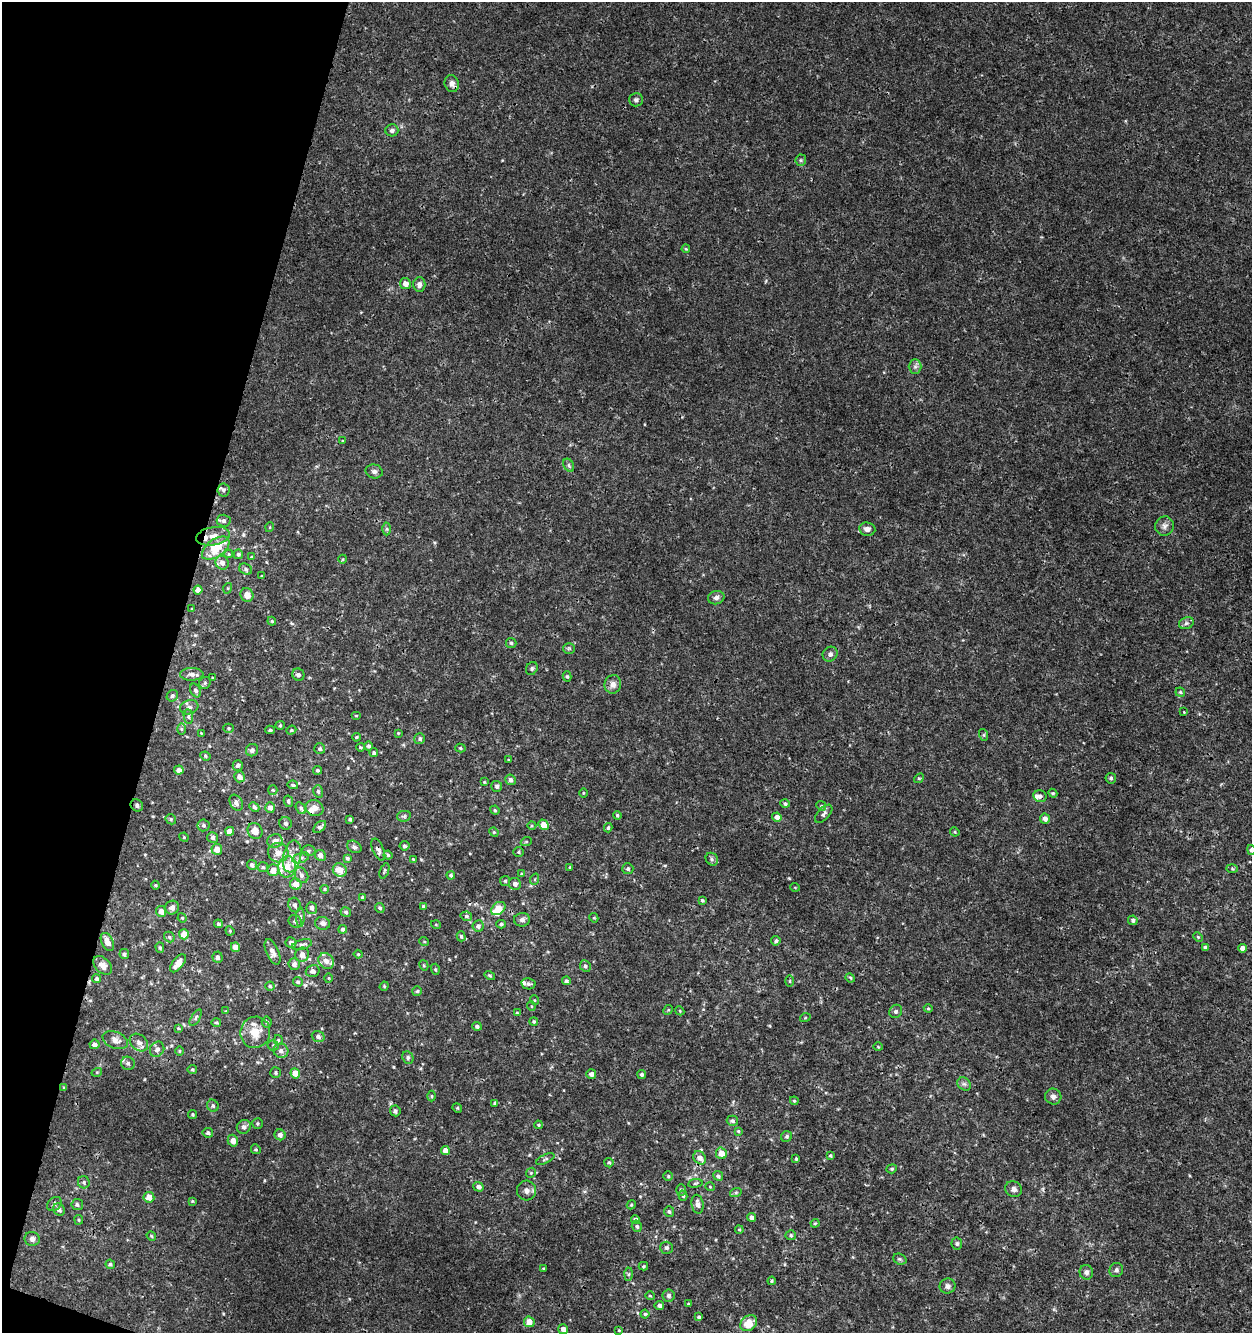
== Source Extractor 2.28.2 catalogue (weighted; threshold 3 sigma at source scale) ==
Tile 9 of 4 x 4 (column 1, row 3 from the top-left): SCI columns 283-1532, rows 1333-2663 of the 5498 x 5337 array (HDU 1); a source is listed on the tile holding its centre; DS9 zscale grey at full resolution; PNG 1254 x 1335 px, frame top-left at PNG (2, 2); each listed source drawn as its Kron ellipse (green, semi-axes under 4 px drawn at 4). Shown black and unused: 14% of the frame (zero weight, under 3 of 4 exposures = <1% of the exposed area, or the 3 px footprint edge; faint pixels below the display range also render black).
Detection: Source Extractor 2.28.2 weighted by HDU 2 'WHT'; one run over the whole footprint, this tile lists its part. Background 9.85e-04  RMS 8.9e-04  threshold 0.00399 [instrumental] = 3 sigma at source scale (4.5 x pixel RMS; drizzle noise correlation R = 1.50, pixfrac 1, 0.0396/0.0396 arcsec/px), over >= 5 px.
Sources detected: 336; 15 inside a brighter listed object's ellipse — not listed separately; the other 321 listed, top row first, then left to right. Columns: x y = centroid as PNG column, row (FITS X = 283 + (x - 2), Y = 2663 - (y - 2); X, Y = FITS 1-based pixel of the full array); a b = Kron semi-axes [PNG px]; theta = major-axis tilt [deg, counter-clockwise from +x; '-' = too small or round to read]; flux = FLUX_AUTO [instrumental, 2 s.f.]
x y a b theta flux
452 84 8 7 - 0.4
636 100 7 6 - 0.23
392 130 6 6 - 0.33
801 160 6 5 - 0.16
686 249 4 3 - 0.079
405 284 5 5 - 0.59
419 284 7 6 - 0.4
915 366 7 6 - 0.26
342 441 4 3 - 0.08
569 465 7 5 -60 0.18
374 471 8 7 - 0.29
223 490 6 6 - 0.21
224 521 7 6 - 0.28
1164 526 10 9 - 0.42
270 527 5 3 - 0.073
387 529 6 4 90 0.13
867 529 8 6 -7 0.45
213 536 17 9 10 0.99
216 548 16 8 36 2.3
229 554 4 4 - 0.11
238 554 5 5 - 0.17
251 557 4 3 - 0.081
343 559 4 3 - 0.073
222 563 7 6 - 0.47
246 569 7 5 -27 0.18
261 576 3 2 - 0.067
228 588 5 3 - 0.082
198 590 4 4 - 0.57
247 595 7 6 - 0.77
716 598 8 6 13 0.32
192 609 4 2 - 0.053
272 621 4 4 - 0.11
1186 623 7 5 22 0.21
511 643 5 5 - 0.15
569 648 6 5 - 0.13
830 654 8 7 - 0.28
532 668 7 5 60 0.16
192 674 12 6 1 0.36
298 675 6 5 - 0.21
567 676 5 4 - 0.15
212 678 3 2 - 0.07
205 683 6 5 - 0.18
613 684 9 8 - 0.49
195 690 7 5 -63 0.21
1180 692 4 4 - 0.14
172 696 6 5 - 0.19
189 707 9 7 17 0.32
1184 712 3 3 - 0.062
188 716 7 4 -84 0.16
356 716 5 3 - 0.074
280 725 4 4 - 0.098
229 728 5 4 - 0.13
181 729 6 4 -90 0.14
270 730 5 4 - 0.15
291 730 5 4 - 0.12
201 733 2 2 - 0.055
398 733 4 4 - 0.073
984 735 6 4 -72 0.11
356 737 4 3 - 0.1
420 739 5 5 - 0.21
368 746 4 4 - 0.18
360 747 4 3 - 0.11
460 748 5 4 - 0.12
320 749 5 5 - 0.18
252 750 6 6 - 0.3
374 753 4 4 - 0.15
205 756 5 4 - 0.12
508 760 4 3 - 0.066
238 765 5 5 - 0.22
179 770 5 4 - 0.43
318 770 4 4 - 0.17
240 777 5 5 - 0.42
919 778 5 4 - 0.11
1111 778 5 5 - 0.16
510 780 5 5 - 0.32
484 782 3 3 - 0.082
293 785 5 3 - 0.13
497 786 5 5 - 0.22
273 790 5 4 - 0.1
318 791 6 5 - 0.18
583 793 4 3 - 0.076
1053 793 4 4 - 0.099
1040 796 6 6 - 0.29
288 801 6 4 -79 0.17
236 803 8 6 -60 0.34
785 804 4 4 - 0.17
137 805 6 5 - 0.24
821 806 5 4 - 0.12
254 807 5 4 - 0.22
270 808 5 5 - 0.43
301 808 6 4 -56 0.18
315 808 9 7 -29 0.55
495 810 5 4 - 0.11
824 814 11 6 48 0.28
617 815 4 3 - 0.11
404 816 7 5 11 0.16
777 817 5 4 - 0.45
171 819 5 5 - 0.14
350 819 3 3 - 0.15
1045 819 5 5 - 0.49
286 823 6 6 - 0.23
203 825 6 6 - 0.22
544 825 6 4 -54 0.98
532 826 4 3 - 0.089
320 827 7 4 43 0.24
608 828 4 3 - 0.14
230 831 4 4 - 0.72
255 831 8 7 - 0.68
494 832 5 4 - 0.095
955 832 5 4 - 0.097
184 837 5 4 - 0.1
213 837 5 5 - 0.26
275 841 8 6 13 0.6
526 842 5 3 - 0.085
404 846 5 4 - 0.16
354 847 7 5 -29 0.22
217 849 5 5 - 0.68
378 850 12 5 -65 0.32
1251 850 5 4 - 0.2
308 851 7 5 0 0.16
519 852 5 5 - 0.12
278 853 10 9 - 0.65
320 855 6 5 - 0.36
388 855 4 4 - 0.12
292 856 16 9 77 0.86
301 858 8 5 19 0.28
347 858 4 3 - 0.16
413 859 4 3 - 0.067
712 859 7 5 -52 0.21
252 865 5 5 - 0.25
263 867 5 5 - 0.13
287 867 11 8 78 1
570 867 3 3 - 0.076
628 869 5 5 - 0.19
1232 869 6 4 -2 0.11
273 870 6 6 - 0.7
340 870 7 6 - 0.94
384 871 8 3 69 0.12
522 874 4 3 - 0.12
301 875 8 6 -60 0.31
451 875 4 4 - 0.13
535 879 6 3 72 0.12
505 881 5 5 - 0.13
296 884 6 5 - 0.86
515 884 6 6 - 0.34
155 885 4 4 - 0.095
795 887 5 3 - 0.065
325 889 4 3 - 0.11
363 897 4 3 - 0.18
702 900 4 3 - 0.11
295 905 7 6 - 0.3
424 906 4 3 - 0.16
172 908 7 6 - 0.37
312 908 6 5 - 0.31
380 908 5 4 - 0.16
498 908 8 5 39 1.8
161 911 5 5 - 0.59
346 912 5 4 - 0.18
466 916 5 4 - 0.17
300 917 10 4 89 0.24
182 918 5 4 - 0.1
594 918 5 4 - 0.085
522 920 8 6 2 0.32
1133 920 5 4 - 0.23
295 922 7 6 - 0.31
323 923 8 6 -9 0.36
218 924 4 4 - 0.16
501 924 4 3 - 0.14
436 925 5 3 - 0.075
478 926 6 6 - 0.25
343 929 4 4 - 0.21
230 931 5 4 - 0.086
184 934 5 5 - 1
461 936 5 4 - 0.15
169 937 6 5 - 0.14
1198 937 5 4 - 0.11
424 941 5 3 - 0.08
776 941 5 4 - 0.17
107 942 9 6 -65 0.58
291 943 5 5 - 0.24
302 945 10 5 15 0.25
235 947 5 4 - 0.78
160 948 5 4 - 0.13
1205 948 4 3 - 0.24
1243 948 4 4 - 0.57
272 952 13 6 -66 0.47
124 954 5 5 - 0.21
358 954 4 4 - 0.1
302 955 7 6 - 0.51
217 957 6 5 - 0.24
326 961 8 7 - 0.5
178 963 10 5 52 0.7
294 964 6 5 - 0.26
103 965 11 7 -44 0.58
424 965 5 4 - 0.11
585 966 6 5 - 0.21
435 969 5 4 - 0.13
313 971 7 6 - 0.32
490 975 5 4 - 0.11
329 978 5 3 - 0.079
850 978 5 4 - 0.13
97 979 4 4 - 0.16
566 981 4 4 - 0.19
790 981 6 4 90 0.097
298 982 5 4 - 0.15
528 984 7 5 -11 0.24
270 986 4 4 - 0.15
384 986 5 4 - 0.1
417 991 5 5 - 0.14
534 1000 5 3 - 0.072
531 1006 5 3 - 0.073
928 1008 4 4 - 0.091
668 1010 5 4 - 0.1
226 1011 4 4 - 0.069
680 1011 5 3 - 0.085
896 1011 7 6 - 0.22
517 1013 4 4 - 0.1
196 1018 9 4 60 0.18
805 1018 5 3 - 0.076
534 1021 4 4 - 0.14
216 1022 5 3 - 0.11
267 1022 5 5 - 0.19
477 1026 5 4 - 0.2
178 1028 4 4 - 0.088
255 1032 16 15 - 1.5
318 1037 6 5 - 0.26
115 1040 13 8 -22 0.53
278 1040 5 4 - 0.11
139 1042 10 7 -41 0.46
94 1044 5 5 - 0.35
273 1045 5 5 - 0.14
878 1047 5 3 - 0.073
157 1049 8 7 - 0.34
179 1051 5 3 - 0.081
281 1051 7 7 - 0.36
408 1058 7 5 -66 0.18
128 1063 7 6 - 0.26
192 1069 5 4 - 0.12
97 1072 5 3 - 0.083
275 1073 5 5 - 0.16
295 1073 5 5 - 1.3
591 1074 5 5 - 0.35
642 1074 4 4 - 0.16
964 1084 7 6 - 0.24
64 1088 4 4 - 0.087
432 1096 5 3 - 0.1
1053 1097 8 7 - 0.35
794 1101 4 4 - 0.099
495 1103 4 4 - 0.17
213 1106 6 5 - 0.19
457 1108 5 4 - 0.12
395 1111 5 5 - 0.21
193 1115 4 4 - 0.14
732 1121 6 5 - 0.19
258 1123 5 5 - 0.11
538 1125 4 3 - 0.12
244 1127 7 6 - 0.28
738 1131 4 3 - 0.096
208 1133 5 5 - 0.2
280 1135 5 5 - 0.34
787 1136 6 5 - 0.17
233 1141 6 5 - 0.56
256 1149 5 4 - 0.11
445 1150 4 4 - 0.58
721 1153 6 5 - 1.1
830 1156 4 4 - 0.1
700 1158 7 5 -49 0.58
545 1159 10 4 25 0.18
796 1159 4 3 - 0.098
609 1163 5 4 - 0.12
892 1169 5 4 - 0.12
531 1173 5 4 - 0.11
668 1176 5 4 - 0.11
718 1176 5 4 - 0.22
84 1182 6 6 - 0.19
695 1183 7 3 8 0.12
478 1187 5 4 - 0.34
710 1187 5 3 - 0.068
1014 1189 8 7 - 0.34
527 1190 10 9 - 0.48
681 1190 6 5 - 0.16
736 1192 6 4 18 0.13
683 1196 5 4 - 0.14
149 1197 5 5 - 0.8
192 1201 4 3 - 0.079
54 1204 8 6 42 0.22
697 1204 9 6 -81 0.53
77 1205 6 5 - 0.2
631 1205 5 3 - 0.091
59 1210 6 5 - 0.31
669 1212 5 5 - 0.17
752 1217 4 4 - 0.32
79 1220 5 4 - 0.1
635 1220 4 4 - 0.29
815 1223 4 4 - 0.089
637 1226 6 5 - 0.19
739 1230 4 3 - 0.098
791 1235 5 5 - 0.15
151 1236 5 4 - 0.1
32 1239 8 7 - 0.34
957 1243 6 5 - 0.17
666 1248 6 6 - 0.22
900 1259 7 5 -20 0.15
110 1264 5 4 - 0.16
643 1266 5 4 - 0.1
543 1269 3 3 - 0.079
1116 1270 7 6 - 0.24
1086 1272 7 6 - 0.33
628 1274 6 4 88 0.15
772 1281 4 3 - 0.11
947 1286 8 7 - 0.31
669 1295 6 6 - 0.22
650 1296 4 4 - 0.11
688 1304 3 3 - 0.097
659 1306 5 4 - 0.26
645 1314 4 4 - 0.13
699 1317 4 3 - 0.16
529 1322 5 5 - 0.84
749 1323 9 7 37 1.5
563 1329 5 4 - 0.35
619 1330 4 3 - 0.081
Overlapping masked pixels (flux is a lower limit): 5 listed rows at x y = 216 548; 1040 796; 137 805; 378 850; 363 897
Isophote crosses this tile's border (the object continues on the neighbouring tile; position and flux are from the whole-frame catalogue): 1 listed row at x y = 1251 850